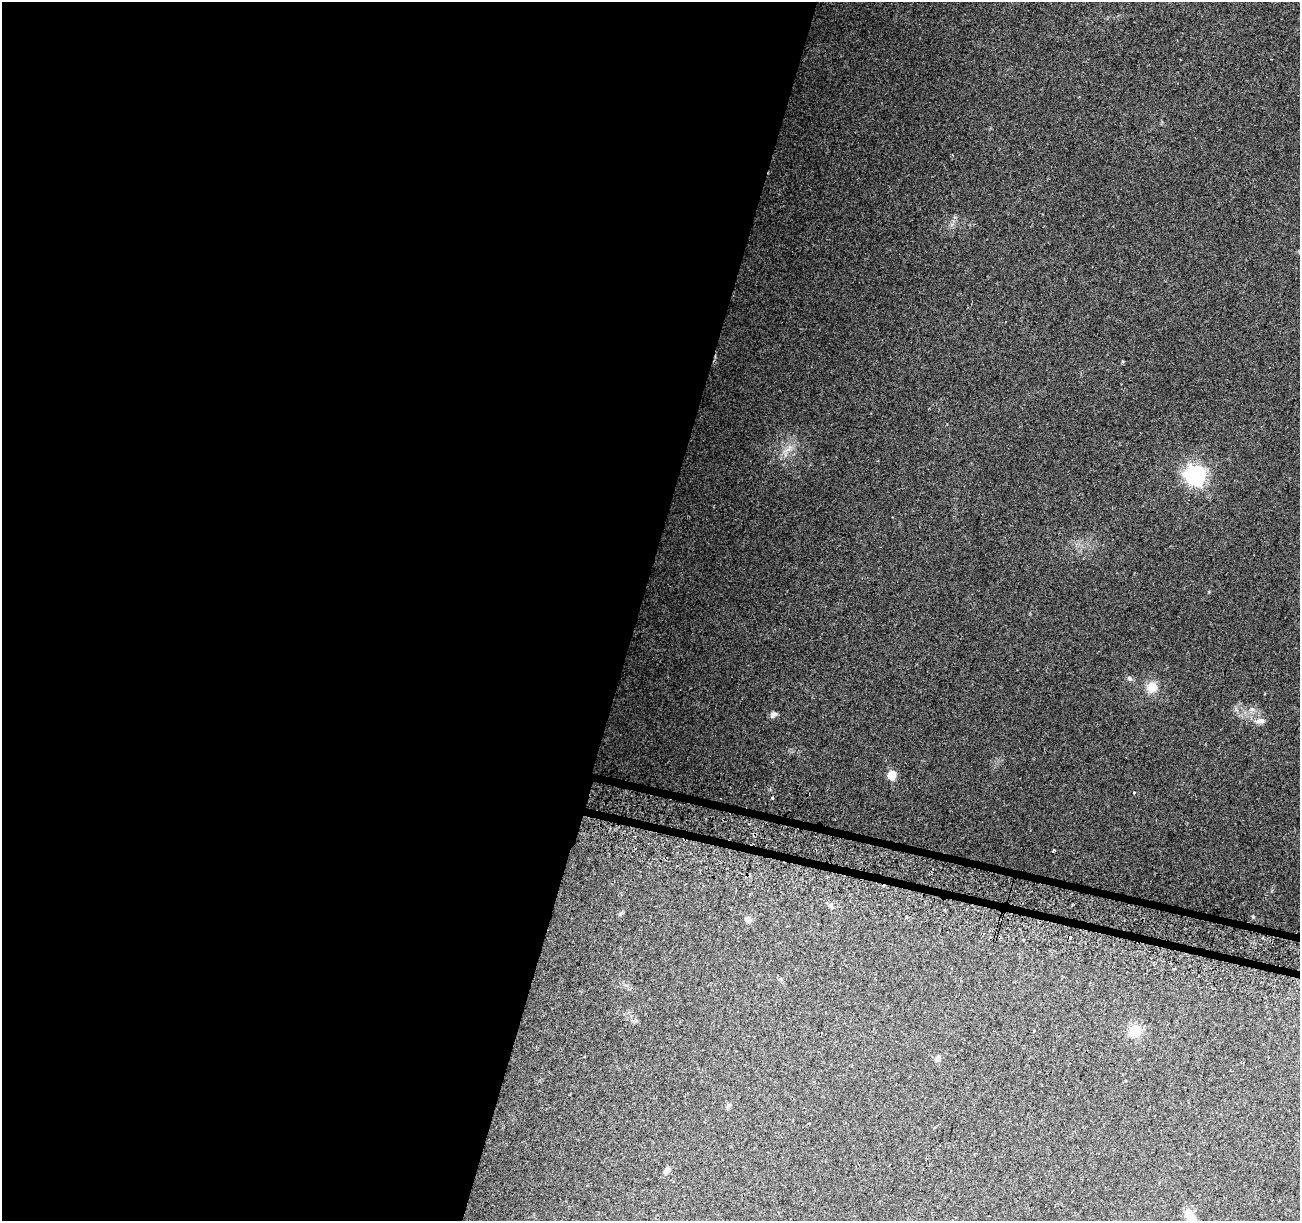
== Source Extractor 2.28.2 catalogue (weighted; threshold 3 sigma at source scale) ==
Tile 5 of 4 x 4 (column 1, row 2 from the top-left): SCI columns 18-1315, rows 2751-3969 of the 5219 x 5440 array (HDU 1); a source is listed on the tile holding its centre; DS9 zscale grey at full resolution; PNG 1302 x 1223 px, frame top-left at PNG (2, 2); no overlay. Shown black and unused: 50% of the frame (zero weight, under 2 of 3 exposures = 2% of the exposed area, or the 3 px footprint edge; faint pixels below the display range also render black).
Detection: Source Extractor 2.28.2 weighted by HDU 2 'WHT'; one run over the whole footprint, this tile lists its part. Background 0.227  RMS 0.014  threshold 0.0611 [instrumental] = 3 sigma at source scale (4.5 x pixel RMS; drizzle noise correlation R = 1.50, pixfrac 1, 0.0396/0.0396 arcsec/px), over >= 5 px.
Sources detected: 25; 5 cosmic-ray / hot-pixel residue — not listed; the other 20 listed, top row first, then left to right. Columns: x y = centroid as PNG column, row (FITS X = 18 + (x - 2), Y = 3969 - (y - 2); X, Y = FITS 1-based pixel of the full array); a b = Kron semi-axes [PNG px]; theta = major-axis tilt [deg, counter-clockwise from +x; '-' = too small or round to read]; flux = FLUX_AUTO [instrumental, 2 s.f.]
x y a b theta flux
788 449 14 5 49 7.4
1195 476 7 7 - 610
1129 678 6 4 -89 1.9
1152 687 13 12 - 17
773 714 9 6 16 3.6
1260 721 15 7 4 6.7
892 775 6 5 - 37
1134 792 3 3 - 5.8
1053 850 3 3 - 2.8
831 906 7 5 -29 3
620 913 7 3 19 1.8
748 919 8 7 - 5.3
1034 1031 3 3 - 1.7
1135 1031 13 13 - 21
938 1058 8 6 56 4
1126 1081 4 3 - 1.4
728 1106 8 5 42 2.6
935 1127 3 2 - 1.3
667 1170 9 6 51 4.8
1191 1218 17 9 -62 21
Isophote crosses this tile's border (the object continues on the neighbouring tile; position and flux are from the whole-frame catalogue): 1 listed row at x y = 1191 1218
Unlisted compact peaks at least as high as the median listed source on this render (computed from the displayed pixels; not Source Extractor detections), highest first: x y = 1209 592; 952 224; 1271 891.